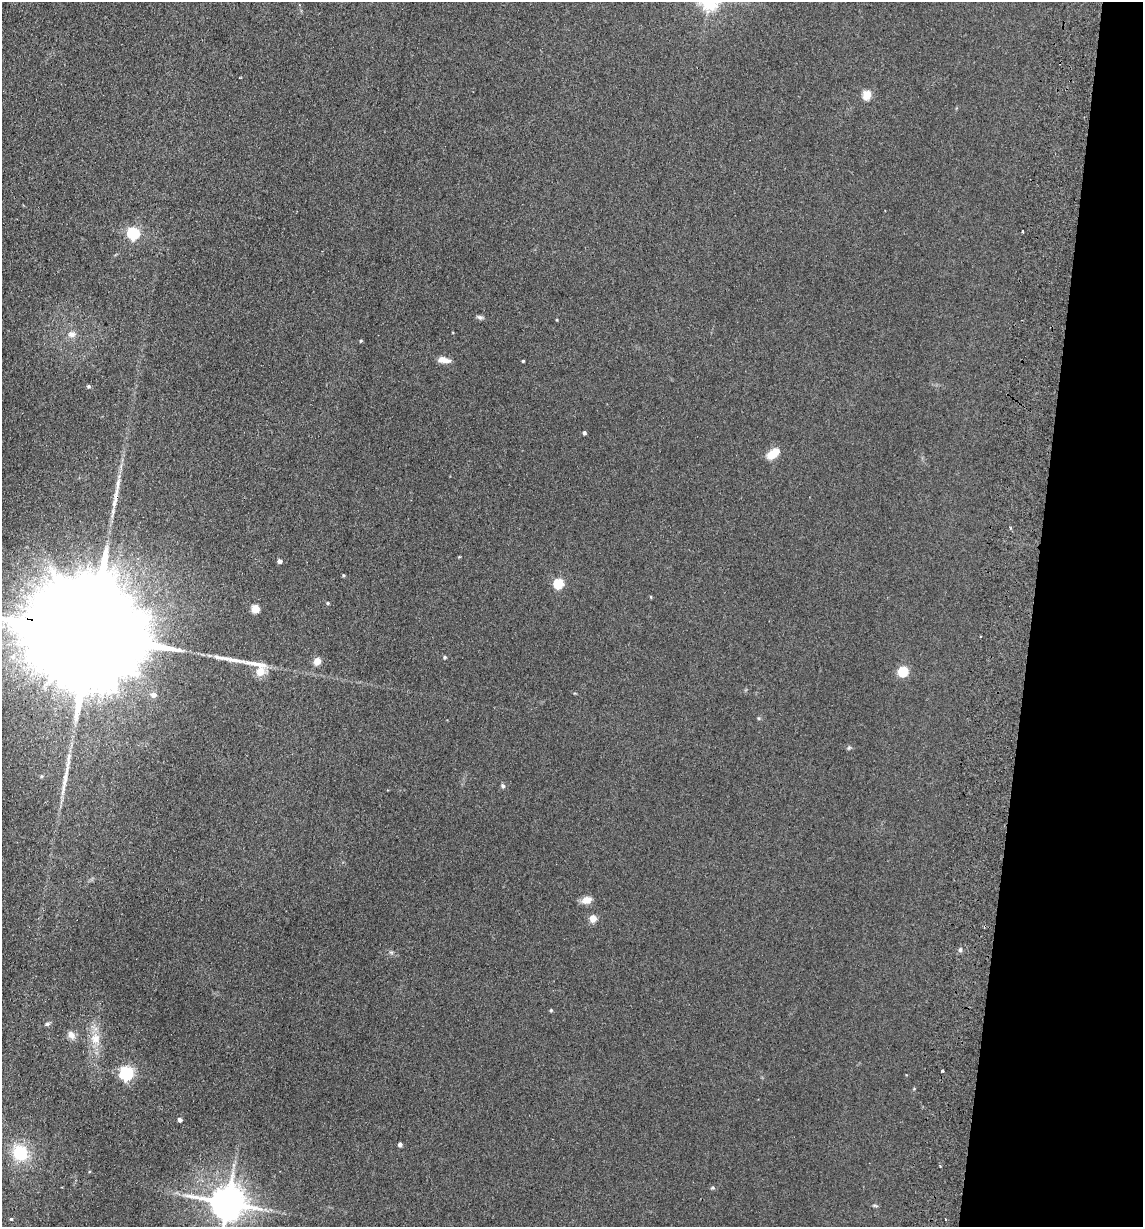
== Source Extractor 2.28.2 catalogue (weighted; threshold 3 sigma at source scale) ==
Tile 8 of 4 x 4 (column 4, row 2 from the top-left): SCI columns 3599-4739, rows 2463-3687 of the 5033 x 4924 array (HDU 1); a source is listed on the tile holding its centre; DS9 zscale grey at full resolution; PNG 1145 x 1229 px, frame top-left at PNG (2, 2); no overlay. Shown black and unused: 10% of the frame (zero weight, under 2 of 3 exposures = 3% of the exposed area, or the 3 px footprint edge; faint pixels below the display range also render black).
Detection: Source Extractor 2.28.2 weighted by HDU 2 'WHT'; one run over the whole footprint, this tile lists its part. Background 0.132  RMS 0.012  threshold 0.0555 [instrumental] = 3 sigma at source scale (4.5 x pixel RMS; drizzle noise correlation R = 1.50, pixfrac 1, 0.05/0.05 arcsec/px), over >= 5 px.
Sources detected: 53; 2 inside a brighter object's white glare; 1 cosmic-ray / hot-pixel residue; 3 long thin detections or spike segments (spike, bleed or trail) — not listed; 1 inside a brighter listed object's ellipse — not listed separately; the other 46 listed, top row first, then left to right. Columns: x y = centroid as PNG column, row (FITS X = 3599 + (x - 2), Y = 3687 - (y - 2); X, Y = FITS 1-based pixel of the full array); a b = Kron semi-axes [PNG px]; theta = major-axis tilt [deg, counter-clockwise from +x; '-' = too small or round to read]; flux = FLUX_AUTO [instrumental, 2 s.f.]
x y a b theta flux
867 95 5 5 - 42
1022 231 3 3 - 5.5
133 233 6 6 - 150
480 317 9 5 -15 2.8
72 334 10 8 -3 6.7
361 341 4 3 - 1.6
444 360 13 6 -8 10
523 361 3 3 - 1.3
89 386 4 4 - 2.4
584 433 4 3 - 2.9
771 455 5 5 - 32
459 557 4 3 - 0.9
280 561 4 4 - 4.6
343 575 4 3 - 1.3
559 583 6 5 - 61
651 597 5 3 - 1.1
328 603 4 3 - 1.4
255 608 5 5 - 40
90 634 70 22 -13 92000
980 636 3 2 - 1.1
445 657 5 4 - 1.8
317 661 5 5 - 26
257 664 51 7 -11 22
903 671 5 5 - 74
153 695 6 5 - 7.6
849 748 6 5 - 1.7
41 776 5 3 - 1.4
64 784 37 5 79 17
503 786 6 5 - 2.3
587 900 13 8 18 9.1
593 918 5 5 - 23
960 950 6 5 - 2.3
551 1010 4 4 - 1.4
47 1024 7 5 29 2.4
71 1035 11 8 -58 7.3
95 1038 16 14 73 17
942 1071 3 3 - 1.5
126 1073 6 6 - 240
180 1120 4 4 - 4.1
400 1144 4 4 - 4.4
20 1153 18 16 -58 50
940 1166 3 3 - 0.87
713 1188 6 4 6 1.6
227 1203 11 9 -11 3100
875 1206 6 4 -19 1.6
11 1219 4 4 - 1.4
Overlapping masked pixels (flux is a lower limit): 1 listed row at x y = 90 634
Isophote crosses this tile's border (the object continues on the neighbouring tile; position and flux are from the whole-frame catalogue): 2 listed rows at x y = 90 634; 227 1203